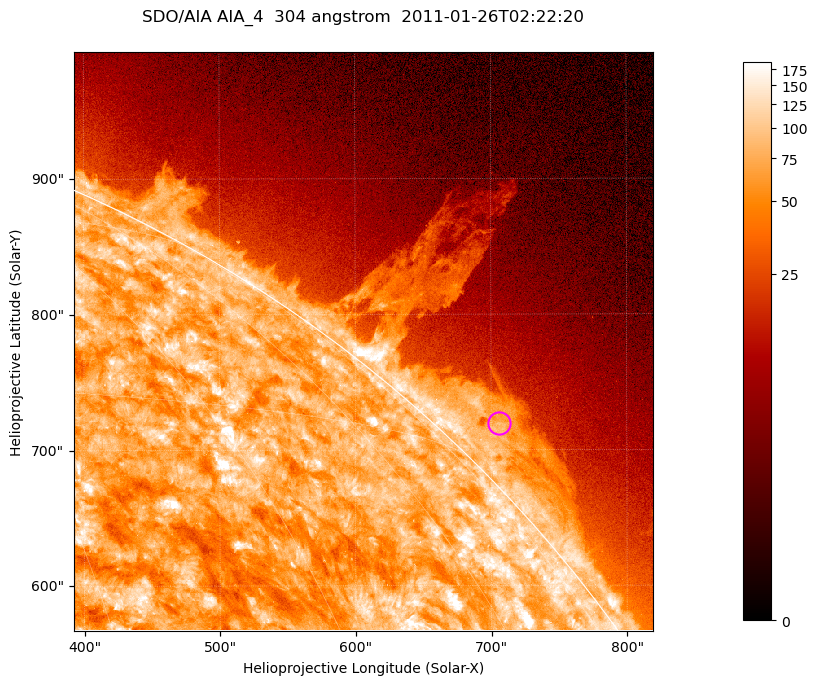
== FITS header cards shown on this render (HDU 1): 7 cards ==
TELESCOP= 'SDO/AIA '           / For AIA: SDO/AIA
INSTRUME= 'AIA_4   '           / For AIA: AIA_ATA1, AIA_ATA2, AIA_ATA3 or AIA_AT
WAVELNTH=                  304 / [angstrom] Wavelength
WAVEUNIT= 'angstrom'           / Wavelength unit: angstrom
DATE-OBS= '2011-01-26T02:22:20.125' / [ISO] Date when observation started; ISO 8
CTYPE1  = 'HPLN-TAN'           / CTYPE1; Typically HPLN
CTYPE2  = 'HPLT-TAN'           / CTYPE2; Typically HPLT

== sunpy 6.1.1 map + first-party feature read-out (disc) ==
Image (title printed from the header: SDO/AIA AIA_4  304 angstrom  2011-01-26T02:22:20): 711 x 711 px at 0.6 arcsec/px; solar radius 975 arcsec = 1624 px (partial field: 2.6% of the solar disc is inside the frame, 42% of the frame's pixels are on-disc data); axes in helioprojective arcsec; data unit not stated in the header (colour bar unlabelled)
Orientation: roll -0.132 deg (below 1 deg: not rotated)
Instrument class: DISC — disc imager (sunpy class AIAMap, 304 A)
Bright regions (active regions / flare kernels): reference = the on-disc median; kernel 7 px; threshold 5 sigma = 123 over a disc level ~74.2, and >= 1.15x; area >= 505 px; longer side >= 9 px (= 5.4 arcsec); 0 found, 0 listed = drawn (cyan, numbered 1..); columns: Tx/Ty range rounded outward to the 2 arcsec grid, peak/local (2 s.f.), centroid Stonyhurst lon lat
Off-limb structures (1.02-1.3 R_sun): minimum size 252 px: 3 found; the strongest spans PA ~310..320 deg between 1.02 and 1.06 R_sun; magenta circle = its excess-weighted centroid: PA ~315 deg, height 1.03 R_sun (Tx ~706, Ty ~720 arcsec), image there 2.9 x the reference